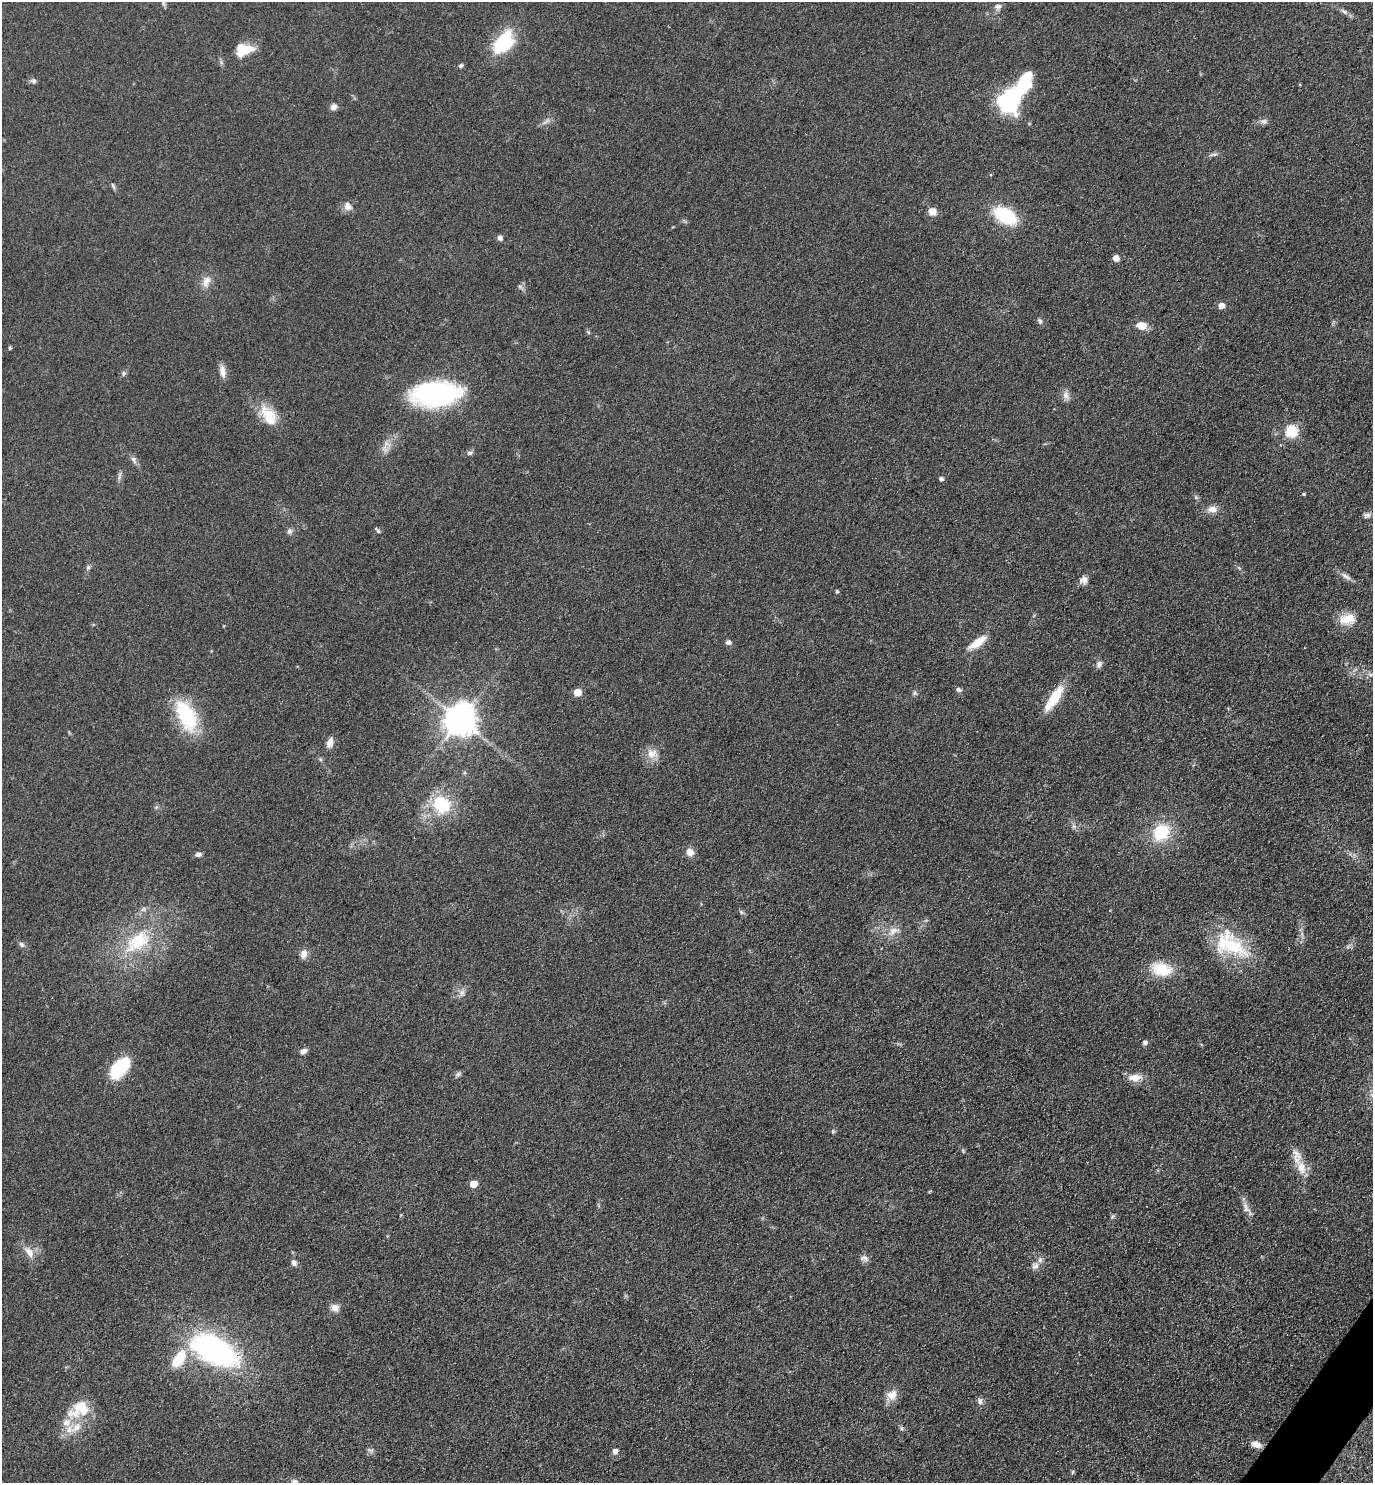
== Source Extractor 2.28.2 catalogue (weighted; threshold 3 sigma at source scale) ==
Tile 6 of 4 x 4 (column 2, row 2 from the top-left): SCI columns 1675-3045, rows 2973-4453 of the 5948 x 5943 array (HDU 1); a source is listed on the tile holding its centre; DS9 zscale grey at full resolution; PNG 1375 x 1485 px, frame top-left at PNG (2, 2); no overlay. Shown black and unused: <1% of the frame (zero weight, under 3 of 4 exposures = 1% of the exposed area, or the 3 px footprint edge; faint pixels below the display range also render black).
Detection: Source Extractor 2.28.2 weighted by HDU 2 'WHT'; one run over the whole footprint, this tile lists its part. Background 0.0754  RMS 0.0071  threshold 0.0319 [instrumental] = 3 sigma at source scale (4.5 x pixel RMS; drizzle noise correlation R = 1.50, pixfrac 1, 0.05/0.05 arcsec/px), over >= 5 px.
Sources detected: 96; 7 inside a brighter listed object's ellipse — not listed separately; the other 89 listed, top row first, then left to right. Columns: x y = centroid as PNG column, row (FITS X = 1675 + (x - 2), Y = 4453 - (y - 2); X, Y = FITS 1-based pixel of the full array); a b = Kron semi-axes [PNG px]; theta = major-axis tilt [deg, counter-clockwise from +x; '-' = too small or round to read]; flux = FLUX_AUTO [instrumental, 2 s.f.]
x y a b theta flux
998 6 9 7 1 2.6
1344 12 12 5 -34 2.7
503 43 27 16 52 39
245 51 22 9 25 14
461 65 6 5 - 1.3
34 81 8 6 -42 1.7
1011 98 27 19 51 81
333 107 7 6 - 3.8
1264 121 9 6 17 2.3
546 122 13 4 36 2.2
1214 154 7 5 18 1.8
113 186 10 4 -64 1.4
348 206 11 9 -54 4.8
932 211 8 8 - 6.2
1005 215 22 13 -31 46
500 238 6 6 - 2.3
1116 258 5 5 - 5.5
206 281 17 9 64 6.2
1221 306 5 5 - 6.8
1040 321 8 5 -62 1.5
1141 326 11 8 -8 8.3
10 348 4 4 - 0.98
222 371 16 7 -81 5
124 373 7 5 73 1.5
436 394 36 18 5 160
1066 395 12 9 -78 4
267 415 25 17 -59 18
1291 431 6 6 - 61
470 453 8 5 17 1.7
134 460 12 6 -59 2.6
941 479 4 4 - 1.9
1303 494 5 3 - 0.92
1212 509 14 9 -1 5.5
1367 515 10 6 10 2.4
377 530 11 3 -48 1.1
289 531 9 7 90 2.1
88 567 7 5 67 1.5
1345 576 16 6 -33 3.5
1083 580 11 9 41 3.8
837 591 5 4 - 0.76
1347 619 22 14 10 12
728 642 7 6 - 2.2
977 642 27 9 34 11
1099 664 8 8 - 2.6
958 690 7 5 -27 1.9
577 692 5 5 - 13
915 693 6 5 - 1.4
1054 698 33 10 56 20
186 715 39 19 -64 44
460 720 9 9 - 1300
330 743 12 7 77 4.8
652 753 16 12 11 7.6
442 805 23 19 -44 33
1161 832 14 12 46 35
690 852 9 8 - 5.2
198 854 8 5 7 2.1
741 912 7 4 -71 1.1
893 931 17 10 28 7.1
138 941 45 24 38 45
21 945 8 6 -45 2
1230 945 49 27 -32 47
304 954 10 7 76 4.9
1161 969 28 17 -14 20
462 993 9 6 74 2.8
1145 1042 5 4 - 2.7
303 1051 8 5 34 3.4
120 1068 26 15 49 35
458 1074 8 6 21 1.8
1135 1077 19 9 1 7.2
833 1131 6 4 47 0.99
1301 1168 21 11 -71 10
473 1184 5 5 - 15
930 1191 5 3 - 0.63
1246 1208 17 8 -64 4.7
1112 1217 6 4 46 1.1
29 1252 16 8 -51 6.9
864 1258 11 7 -6 2.8
294 1263 8 7 - 2.4
1035 1266 10 9 - 3.4
335 1308 10 10 - 4.4
214 1350 52 27 -28 150
178 1359 23 11 55 21
892 1395 14 12 33 7.4
980 1401 10 6 -89 2.3
82 1407 42 15 27 19
77 1427 18 10 45 8.8
1256 1444 11 7 -20 5.7
370 1450 11 4 -15 1.5
615 1451 5 5 - 3.6
Overlapping masked pixels (flux is a lower limit): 1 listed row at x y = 214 1350